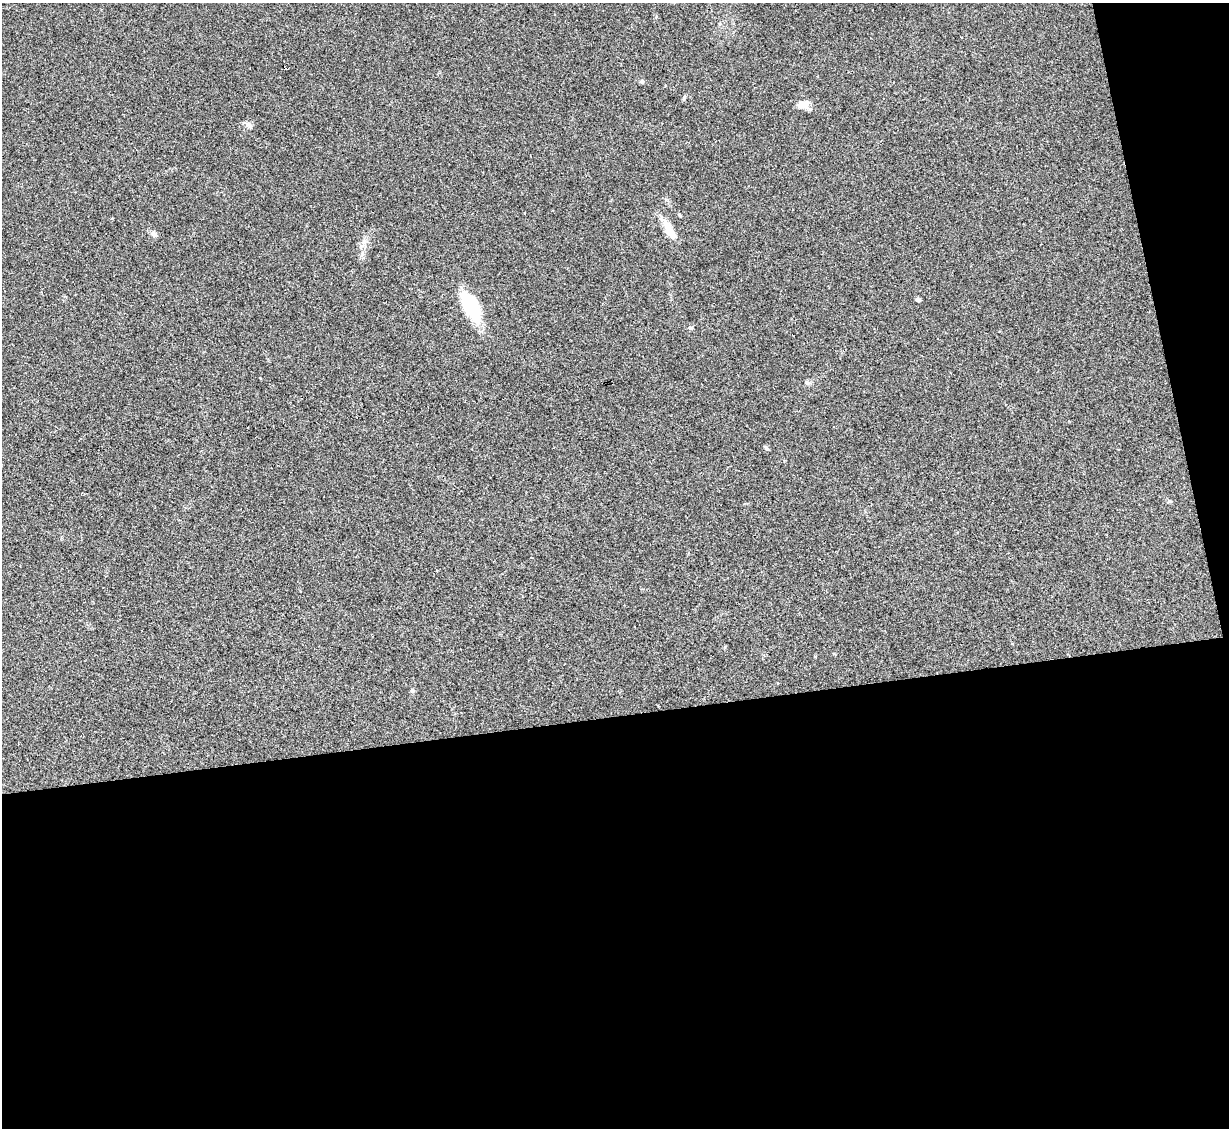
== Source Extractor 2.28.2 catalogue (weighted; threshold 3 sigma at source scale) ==
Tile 16 of 4 x 4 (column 4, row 4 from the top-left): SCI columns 3683-4909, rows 251-1376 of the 4909 x 4890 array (HDU 1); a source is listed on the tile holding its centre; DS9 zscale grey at full resolution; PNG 1231 x 1130 px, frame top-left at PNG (2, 3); no overlay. Shown black and unused: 40% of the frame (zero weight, under 2 of 3 exposures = <1% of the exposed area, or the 3 px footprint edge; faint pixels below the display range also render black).
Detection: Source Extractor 2.28.2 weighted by HDU 2 'WHT'; one run over the whole footprint, this tile lists its part. Background 0.0906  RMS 0.0097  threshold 0.0434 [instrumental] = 3 sigma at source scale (4.5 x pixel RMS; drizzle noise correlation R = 1.50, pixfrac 1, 0.05/0.05 arcsec/px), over >= 5 px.
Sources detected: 15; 1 inside a brighter listed object's ellipse — not listed separately; the other 14 listed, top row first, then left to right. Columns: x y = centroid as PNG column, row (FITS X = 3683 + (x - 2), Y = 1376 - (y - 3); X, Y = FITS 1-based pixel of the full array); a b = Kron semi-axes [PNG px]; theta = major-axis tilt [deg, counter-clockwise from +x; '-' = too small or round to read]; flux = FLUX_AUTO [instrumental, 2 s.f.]
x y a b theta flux
642 81 6 5 - 1.6
684 98 6 5 - 1.4
803 105 15 10 -13 7.5
249 124 9 7 -38 3.1
679 215 5 4 - 1.2
669 229 28 10 -63 14
154 234 8 7 - 2.5
918 300 7 5 -24 1.6
471 307 36 15 -61 49
690 328 6 4 0 1.3
806 382 6 5 - 1.6
766 448 7 4 -53 1.6
1169 501 7 3 8 1.4
412 691 5 5 - 1.9